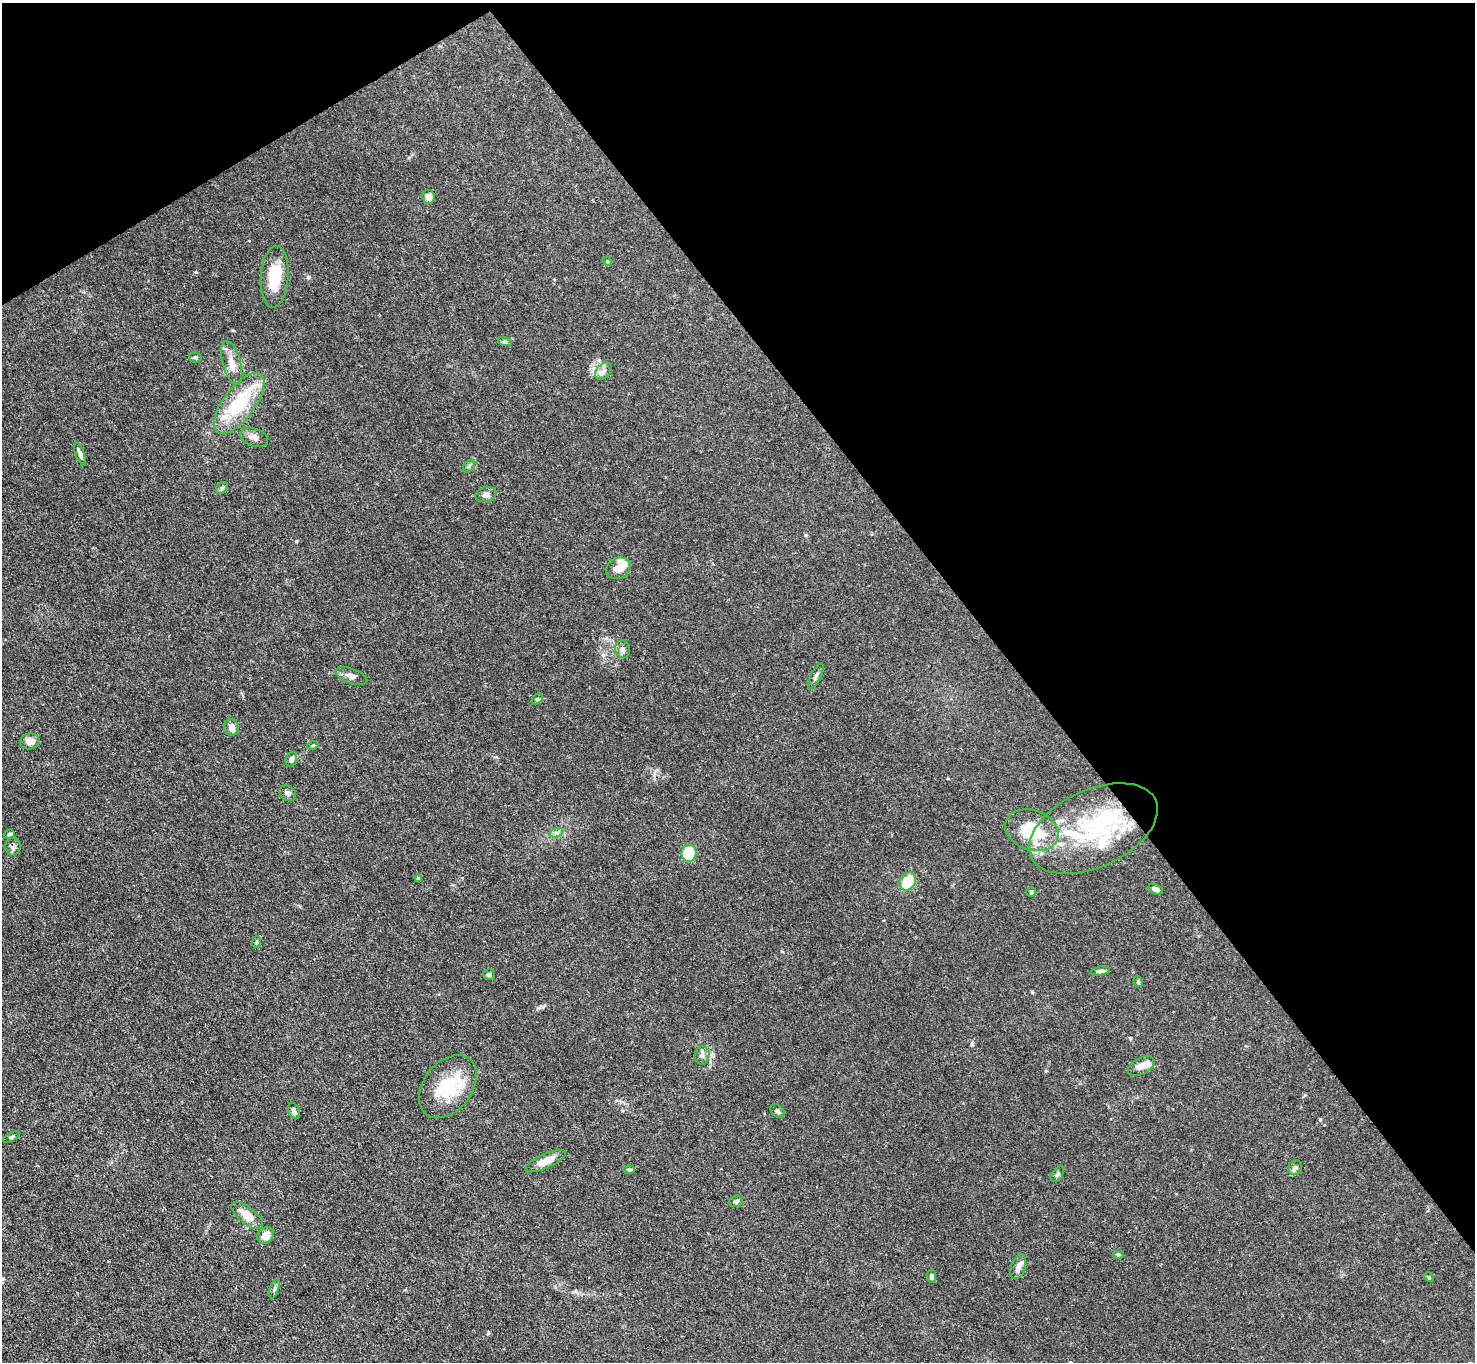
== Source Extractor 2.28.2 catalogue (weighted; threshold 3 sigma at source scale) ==
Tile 3 of 4 x 4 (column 3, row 1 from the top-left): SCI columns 2948-4420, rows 4234-5593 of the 5894 x 5887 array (HDU 1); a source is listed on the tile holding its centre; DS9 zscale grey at full resolution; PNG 1477 x 1364 px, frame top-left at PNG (2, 3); each listed source drawn as its Kron ellipse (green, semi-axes under 4 px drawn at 4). Shown black and unused: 35% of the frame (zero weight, under 3 of 4 exposures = <1% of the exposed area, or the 3 px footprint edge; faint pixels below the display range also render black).
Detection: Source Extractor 2.28.2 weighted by HDU 2 'WHT'; one run over the whole footprint, this tile lists its part. Background 0.0269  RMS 0.0028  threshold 0.0124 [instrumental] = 3 sigma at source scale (4.5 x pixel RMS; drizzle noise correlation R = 1.50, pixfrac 1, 0.05/0.05 arcsec/px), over >= 5 px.
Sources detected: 62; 1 inside a brighter object's white glare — neither listed nor drawn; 6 inside a brighter listed object's ellipse — not listed separately; the other 55 listed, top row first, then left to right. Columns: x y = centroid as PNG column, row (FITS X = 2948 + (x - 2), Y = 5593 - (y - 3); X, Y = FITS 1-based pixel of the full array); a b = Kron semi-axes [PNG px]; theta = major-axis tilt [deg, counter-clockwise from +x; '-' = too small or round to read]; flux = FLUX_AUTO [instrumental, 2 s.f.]
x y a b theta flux
428 197 7 6 - 1.7
607 261 5 4 - 0.28
275 277 31 14 86 9.9
505 342 7 4 -19 0.45
195 357 6 5 - 0.57
232 363 23 9 -75 3.1
604 371 10 6 44 1.2
239 403 36 16 53 15
254 437 14 9 -19 1.5
80 454 12 4 -70 1
469 466 7 4 46 0.52
222 488 7 5 46 0.49
486 495 11 7 16 1.1
618 568 13 10 31 3.2
622 649 9 7 -84 0.94
351 676 17 7 -20 1.5
816 676 14 5 63 0.94
537 699 6 4 43 0.37
231 727 8 7 - 1.7
30 741 10 8 12 2.1
313 745 5 3 - 0.26
291 759 7 5 72 1
288 793 9 7 -35 0.92
1093 829 69 38 25 38
1032 830 27 20 -20 15
556 833 7 4 18 0.7
9 834 5 4 - 0.46
13 846 9 7 84 1.1
689 853 9 7 85 11
418 879 4 3 - 0.69
908 882 9 7 57 9.3
1156 889 8 4 -24 1.3
1031 892 4 4 - 0.35
256 942 6 3 71 0.28
1101 971 9 4 9 0.74
489 975 6 5 - 0.56
1138 981 6 4 -74 0.38
702 1055 9 7 83 1.1
1141 1066 14 8 29 2.3
448 1087 35 24 52 13
294 1111 9 5 -66 0.78
777 1111 8 5 -40 0.82
11 1137 9 4 27 0.44
546 1161 22 7 24 3.2
1295 1168 7 6 - 0.71
629 1170 6 4 -2 0.4
1057 1174 9 5 53 0.57
736 1201 7 5 18 0.7
247 1216 19 8 -38 3.8
265 1236 9 7 47 2.4
1118 1254 6 4 0 0.35
1018 1267 13 7 71 1.5
931 1276 6 4 -81 0.76
1429 1277 5 4 - 0.37
274 1289 9 4 71 0.53
Overlapping masked pixels (flux is a lower limit): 1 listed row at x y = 13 846
Unlisted compact peaks at least as high as the median listed source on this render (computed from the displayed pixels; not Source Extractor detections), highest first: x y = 308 277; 488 1333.